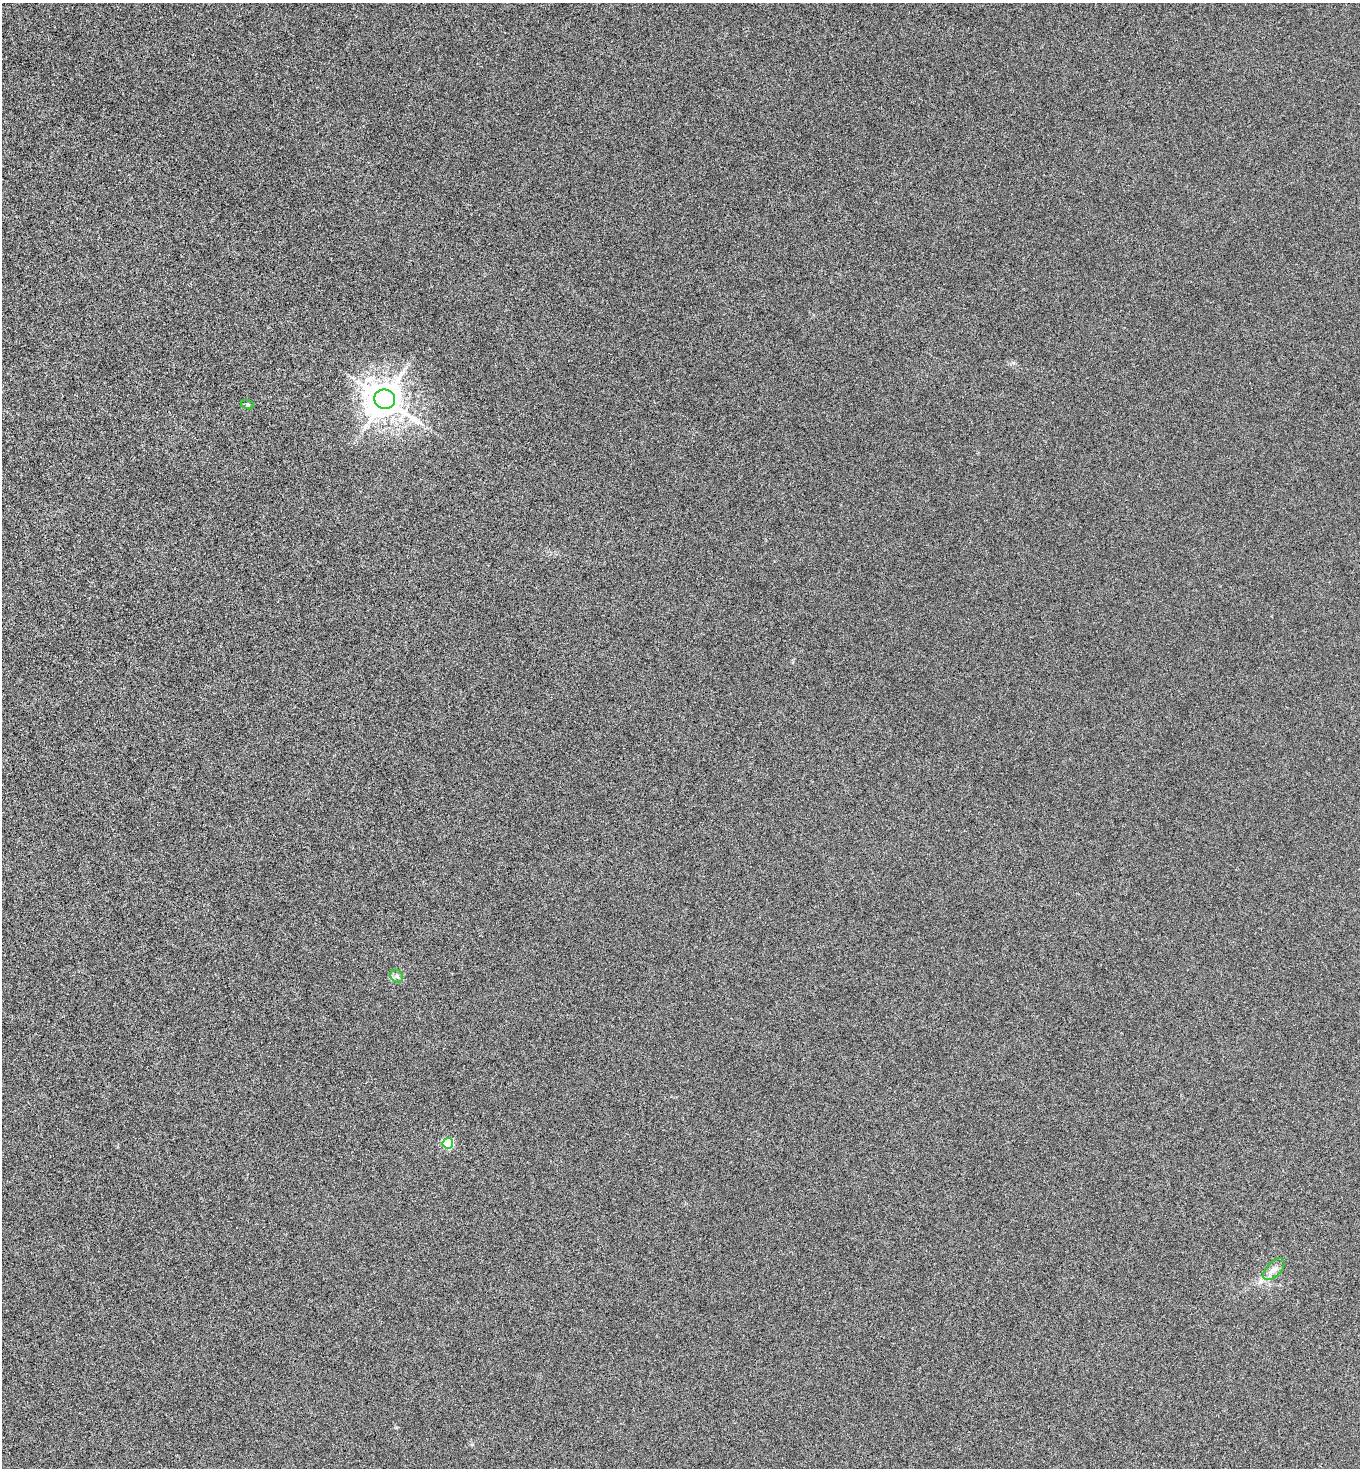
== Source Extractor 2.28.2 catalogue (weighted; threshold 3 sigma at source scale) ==
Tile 11 of 4 x 4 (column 3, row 3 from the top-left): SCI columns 3061-4418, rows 1506-2971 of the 5983 x 5948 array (HDU 1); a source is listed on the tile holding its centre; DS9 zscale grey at full resolution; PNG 1362 x 1470 px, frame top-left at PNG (2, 3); each listed source drawn as its Kron ellipse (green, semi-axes under 4 px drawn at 4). Nothing masked; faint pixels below the display range render black.
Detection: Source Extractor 2.28.2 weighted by HDU 2 'WHT'; one run over the whole footprint, this tile lists its part. Background 6.19e-04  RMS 0.0019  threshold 0.0079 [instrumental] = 3 sigma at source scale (4.09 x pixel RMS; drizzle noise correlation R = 1.36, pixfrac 0.8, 0.05/0.05 arcsec/px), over >= 5 px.
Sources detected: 5; all 5 listed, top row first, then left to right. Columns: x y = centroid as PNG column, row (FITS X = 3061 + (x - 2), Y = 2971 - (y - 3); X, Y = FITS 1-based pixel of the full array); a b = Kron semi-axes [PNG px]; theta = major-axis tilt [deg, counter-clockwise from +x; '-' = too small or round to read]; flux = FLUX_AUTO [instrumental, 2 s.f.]
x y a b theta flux
385 399 10 9 - 380
247 405 6 4 -20 0.21
397 976 7 5 -47 0.37
448 1143 5 5 - 12
1274 1269 13 7 45 0.92